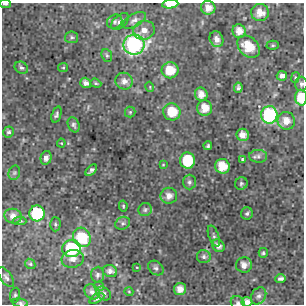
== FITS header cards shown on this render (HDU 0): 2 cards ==
NAXIS1  =                  302 / NUMBER OF ELEMENTS ALONG THIS AXIS
NAXIS2  =                  302 / NUMBER OF ELEMENTS ALONG THIS AXIS

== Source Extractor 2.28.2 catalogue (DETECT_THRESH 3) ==
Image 302 x 302 px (HDU 0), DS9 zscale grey, 1 PNG px = 1 image px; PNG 306 x 306 px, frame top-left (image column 1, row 302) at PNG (2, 3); each listed source drawn as its Kron ellipse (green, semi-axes under 4 px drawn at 4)
Background 5.05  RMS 0.94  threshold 2.81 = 3 sigma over >= 5 px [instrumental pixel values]
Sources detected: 84; all 84 listed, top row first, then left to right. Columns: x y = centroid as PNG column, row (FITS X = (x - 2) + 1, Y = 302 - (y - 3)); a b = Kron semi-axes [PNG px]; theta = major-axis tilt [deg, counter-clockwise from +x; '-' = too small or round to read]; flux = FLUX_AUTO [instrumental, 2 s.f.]
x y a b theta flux
5 4 5 3 - 150
170 4 8 4 5 1000
208 8 7 7 - 480
260 13 9 8 - 720
134 20 13 6 30 260
120 21 10 6 41 220
115 22 8 6 30 190
144 30 11 9 14 500
239 31 7 6 - 560
72 37 6 6 - 120
216 39 8 6 -66 330
134 45 10 10 - 14000
273 45 6 4 -1 87
248 47 13 9 -44 1400
107 55 6 5 - 110
21 68 7 5 -32 140
63 68 5 4 - 78
170 70 8 8 - 1300
282 76 5 5 - 250
295 77 5 4 - 85
124 81 9 8 - 430
86 83 6 5 - 310
96 83 6 4 -21 87
301 84 7 6 - 180
150 87 5 3 - 58
238 88 5 3 - 140
201 94 7 6 - 530
301 98 8 6 -86 1700
205 108 8 7 - 840
130 112 5 5 - 88
172 112 8 8 - 1500
56 115 8 4 71 150
269 115 8 8 - 7300
286 121 9 8 - 650
74 125 8 5 -66 150
9 132 5 5 - 150
243 135 6 6 - 510
61 143 4 4 - 50
208 146 4 4 - 110
258 156 9 6 -2 220
46 158 7 5 76 250
243 159 4 3 - 94
187 160 8 7 - 2700
163 165 4 3 - 50
222 166 7 7 - 1200
91 170 7 4 44 170
14 173 7 5 74 110
189 182 7 6 - 170
241 183 6 6 - 120
169 196 8 8 - 400
123 206 5 4 - 78
145 210 7 6 - 140
37 213 8 7 - 4300
247 214 6 6 - 150
13 216 8 7 - 410
20 221 6 4 -1 110
123 223 7 6 - 170
55 224 7 5 89 130
214 236 11 5 -69 170
82 237 10 8 -64 2800
218 246 7 5 -47 250
72 249 9 8 - 4500
263 253 5 4 - 100
204 257 7 6 - 190
73 259 11 8 11 390
30 264 5 4 - 98
244 265 8 8 - 380
137 267 4 2 - 42
156 268 8 6 -41 190
110 271 7 6 - 260
97 275 8 6 86 180
6 277 11 5 -54 190
281 279 5 4 - 160
99 286 5 4 - 75
180 289 6 6 - 490
92 292 8 7 - 250
129 292 4 3 - 51
103 294 8 6 -35 170
15 295 7 5 80 120
259 296 9 7 55 240
97 298 8 4 29 110
247 302 5 5 - 340
20 303 7 4 -12 130
238 303 7 6 - 150
At the frame edge (FLAGS 8, measured only in part): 7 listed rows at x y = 5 4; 170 4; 301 84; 301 98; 247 302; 20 303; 238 303